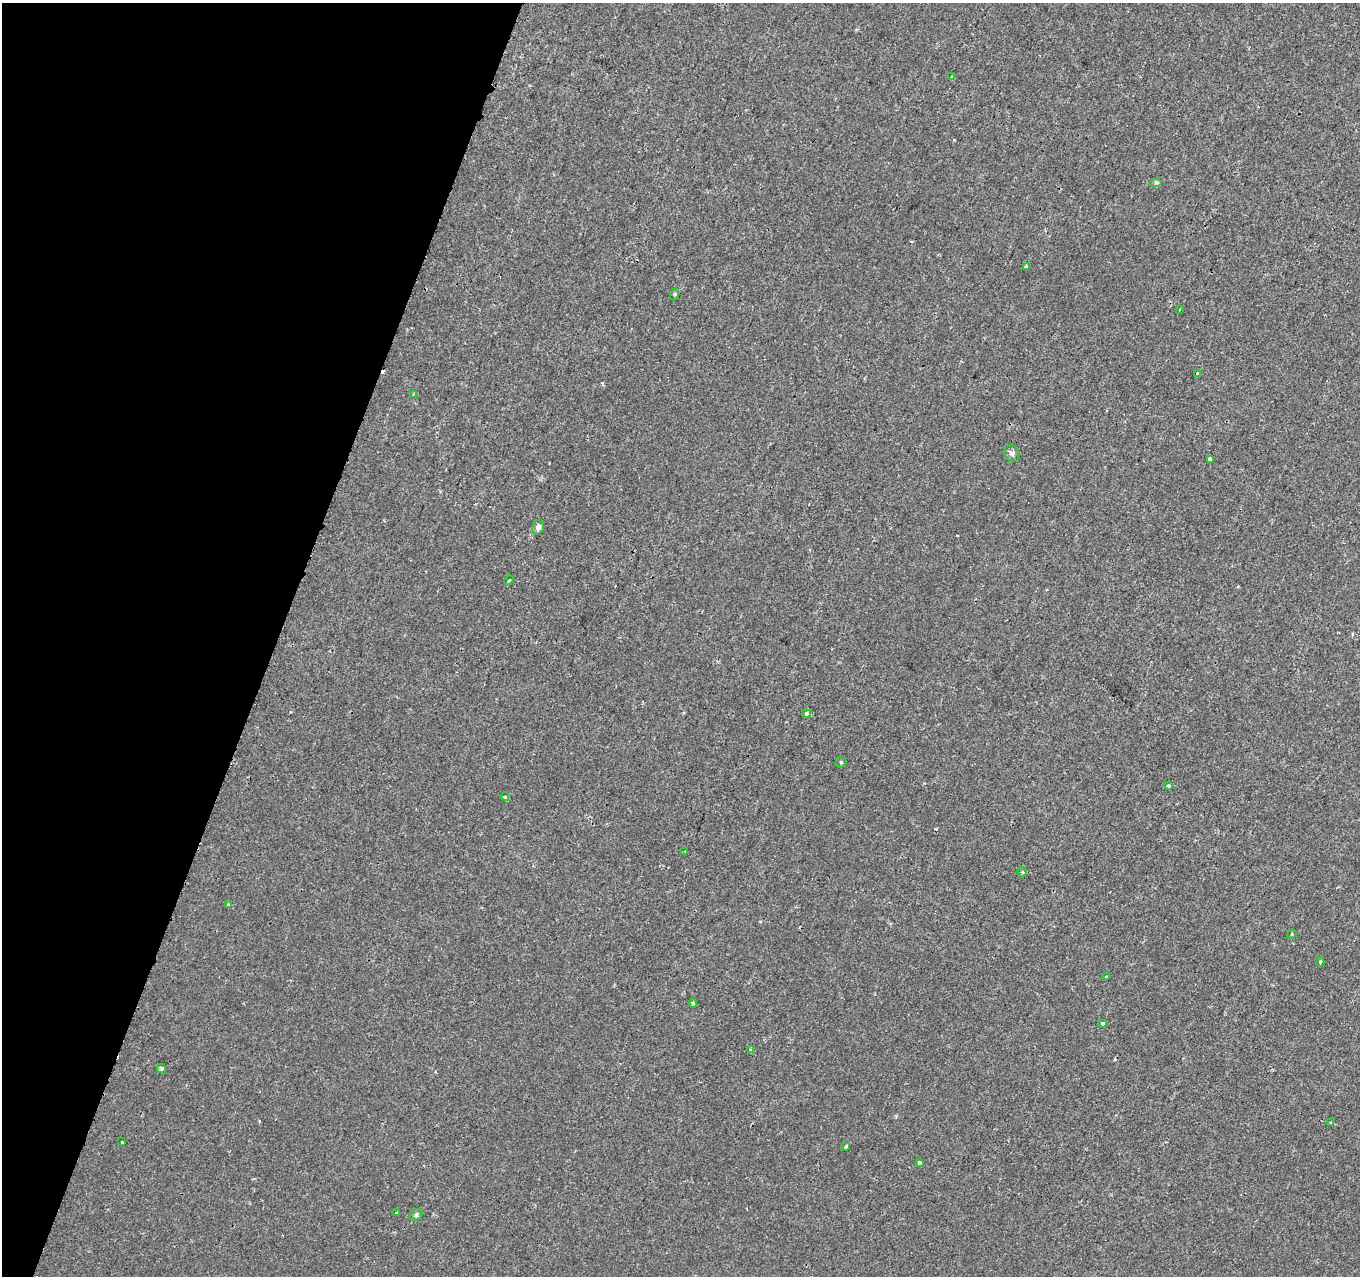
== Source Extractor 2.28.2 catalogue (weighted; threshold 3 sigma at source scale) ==
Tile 9 of 4 x 4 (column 1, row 3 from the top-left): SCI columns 32-1389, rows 1607-2880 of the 5486 x 5698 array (HDU 1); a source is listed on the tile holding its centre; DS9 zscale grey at full resolution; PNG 1362 x 1278 px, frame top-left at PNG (2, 3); each listed source drawn as its Kron ellipse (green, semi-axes under 4 px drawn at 4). Shown black and unused: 20% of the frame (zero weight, under 2 of 3 exposures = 3% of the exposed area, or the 3 px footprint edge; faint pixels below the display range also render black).
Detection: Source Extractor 2.28.2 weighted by HDU 2 'WHT'; one run over the whole footprint, this tile lists its part. Background 7.26e-04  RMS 0.0038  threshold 0.0171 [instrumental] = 3 sigma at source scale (4.5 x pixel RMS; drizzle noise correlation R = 1.50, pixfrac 1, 0.0396/0.0396 arcsec/px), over >= 5 px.
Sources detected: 37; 6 cosmic-ray / hot-pixel residue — neither listed nor drawn; the other 31 listed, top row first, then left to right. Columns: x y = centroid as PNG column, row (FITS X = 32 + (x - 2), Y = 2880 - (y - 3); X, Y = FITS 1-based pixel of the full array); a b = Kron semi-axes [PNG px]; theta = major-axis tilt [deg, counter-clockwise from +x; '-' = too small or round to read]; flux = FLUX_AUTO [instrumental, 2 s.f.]
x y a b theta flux
952 77 3 3 - 1.5
1156 183 6 4 0 0.54
1026 267 4 3 - 4.6
675 294 6 4 71 0.45
1179 310 3 2 - 0.58
1197 374 4 3 - 0.87
413 394 3 3 - 0.37
1012 453 9 7 -35 1.2
1210 459 4 3 - 1.9
538 527 7 5 71 1.5
509 580 5 3 - 0.37
806 714 4 4 - 1.3
841 762 5 5 - 0.5
1168 786 3 3 - 1.7
505 797 4 3 - 0.75
684 852 4 2 - 0.46
1022 872 5 4 - 0.49
228 904 4 3 - 0.97
1292 934 5 3 - 0.35
1320 962 4 4 - 0.47
1106 977 3 3 - 2.6
693 1003 4 3 - 0.53
1103 1024 4 3 - 1.5
750 1050 3 3 - 0.56
162 1068 5 4 - 0.67
1331 1123 4 3 - 0.46
122 1142 3 3 - 1.7
846 1147 3 3 - 8.9
919 1162 4 3 - 0.76
397 1213 3 3 - 1.8
416 1215 7 5 28 0.79